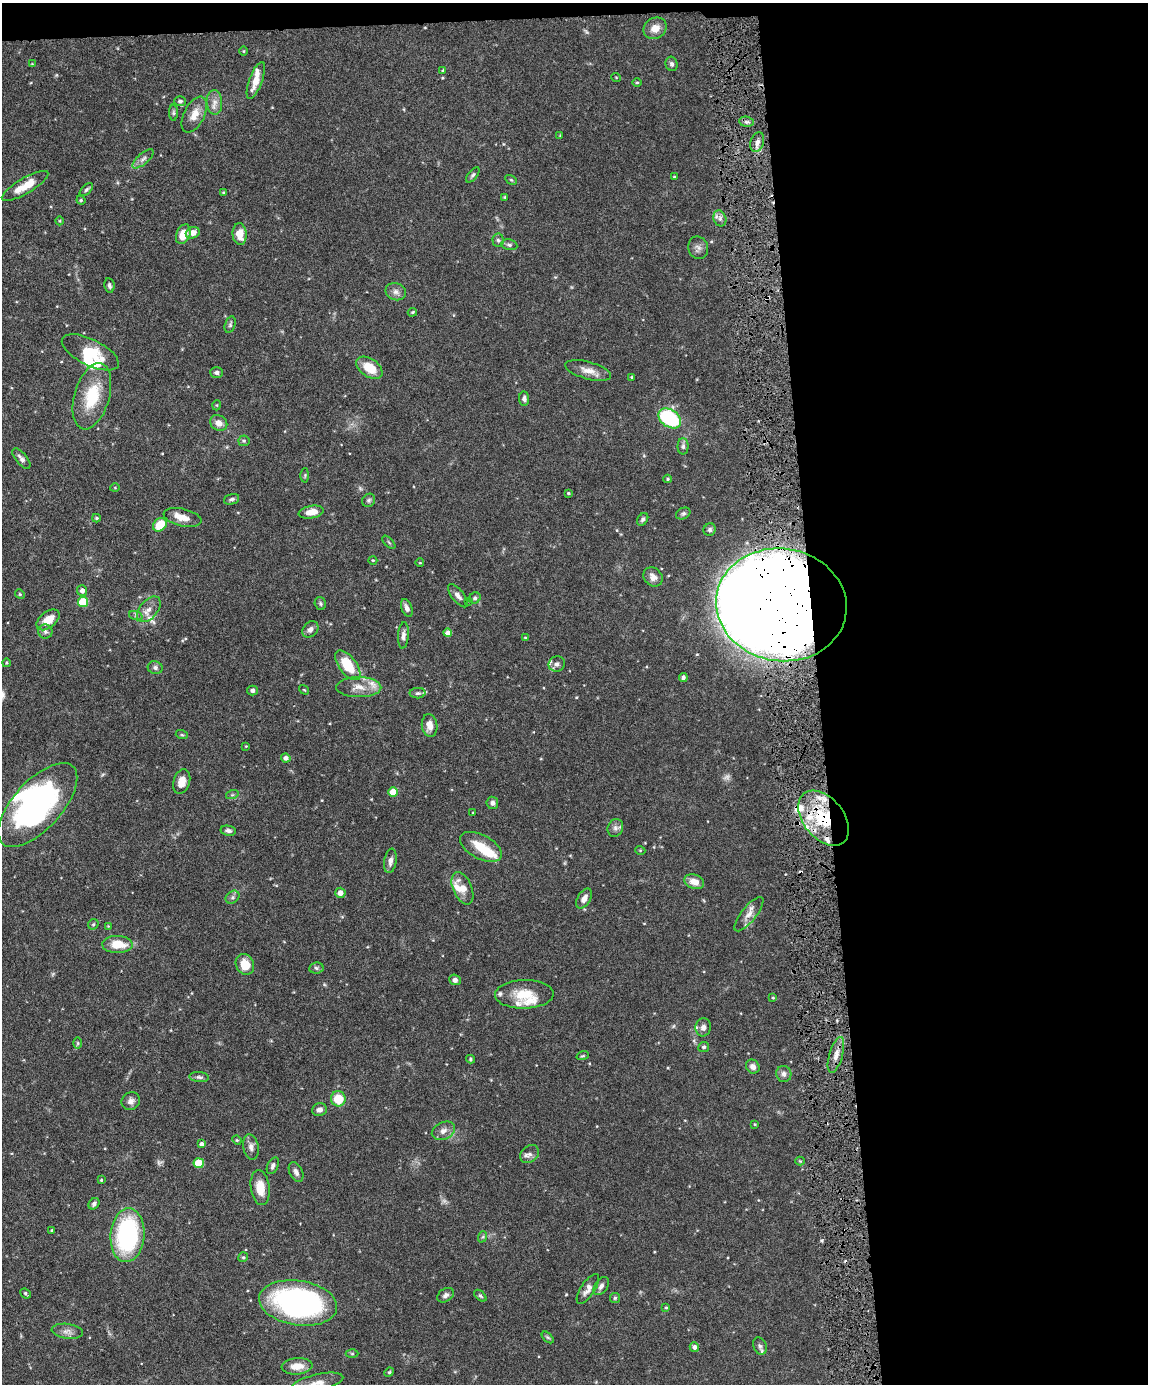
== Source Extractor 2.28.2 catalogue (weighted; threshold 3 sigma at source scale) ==
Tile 4 of 4 x 3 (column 4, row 1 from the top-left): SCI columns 3441-4586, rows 3004-4385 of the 4588 x 4517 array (HDU 1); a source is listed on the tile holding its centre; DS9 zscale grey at full resolution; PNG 1150 x 1386 px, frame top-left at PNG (2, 3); each listed source drawn as its Kron ellipse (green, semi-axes under 4 px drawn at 4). Shown black and unused: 30% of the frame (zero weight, under 4 of 8 exposures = <1% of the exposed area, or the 3 px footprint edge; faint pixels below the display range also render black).
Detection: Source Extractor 2.28.2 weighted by HDU 2 'WHT'; one run over the whole footprint, this tile lists its part. Background 0.0858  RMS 0.003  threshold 0.0122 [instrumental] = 3 sigma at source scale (4.09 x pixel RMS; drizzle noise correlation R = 1.36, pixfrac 0.8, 0.05/0.05 arcsec/px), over >= 5 px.
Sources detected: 192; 4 too faint to see at this stretch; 4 inside a brighter object's white glare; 2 cosmic-ray / hot-pixel residue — neither listed nor drawn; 15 inside a brighter listed object's ellipse — not listed separately; the other 167 listed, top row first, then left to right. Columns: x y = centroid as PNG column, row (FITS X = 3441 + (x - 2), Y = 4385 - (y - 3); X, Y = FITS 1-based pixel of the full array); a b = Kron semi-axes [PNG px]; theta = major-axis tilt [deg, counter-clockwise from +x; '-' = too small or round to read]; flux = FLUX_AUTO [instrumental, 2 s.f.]
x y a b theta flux
655 28 12 10 31 2.5
244 51 5 3 - 0.24
32 64 4 4 - 0.23
671 64 7 6 - 0.7
443 71 4 3 - 0.34
616 77 5 3 - 0.2
256 80 19 6 70 3.4
637 82 5 3 - 0.31
180 101 6 5 - 0.62
214 102 12 8 -86 1.8
174 113 8 4 -90 0.41
194 115 19 10 63 3.2
746 122 7 5 -7 0.7
560 135 4 3 - 0.21
757 142 10 6 71 1.3
143 159 13 5 41 1.1
473 175 9 4 52 0.58
674 177 3 2 - 0.22
511 180 6 4 -31 0.34
25 186 26 8 30 5
86 189 8 4 42 0.54
224 192 3 3 - 0.26
505 197 4 3 - 0.25
81 200 4 4 - 0.31
720 218 8 6 -71 0.95
60 221 4 3 - 0.22
193 233 7 5 20 2
183 234 10 6 67 4
240 234 11 7 -87 3.6
498 240 7 5 -85 0.57
509 245 8 5 -11 0.63
698 248 11 10 - 1.3
109 286 7 5 -82 0.62
396 292 10 8 -22 1.3
412 312 5 3 - 0.31
230 324 8 5 73 0.58
90 352 31 13 -26 7.5
369 368 14 9 -35 5.4
588 370 23 8 -16 2.8
217 372 6 5 - 0.88
632 377 3 3 - 0.33
92 396 34 17 74 11
524 399 7 5 -84 0.88
217 405 5 3 - 0.24
670 418 12 8 -36 26
219 423 9 7 -32 2
244 441 6 5 - 0.45
683 446 8 5 90 0.78
21 459 12 5 -51 1.1
305 475 7 3 89 0.33
668 479 4 4 - 0.29
115 488 5 3 - 0.25
568 493 4 3 - 0.33
231 499 8 5 17 0.7
369 500 7 6 - 0.61
311 512 13 6 10 3.1
683 514 7 5 26 0.57
182 517 19 8 -12 2.7
96 518 4 3 - 0.36
643 519 7 5 57 0.64
160 525 7 6 - 6.4
710 530 6 6 - 0.64
389 542 8 3 -45 0.34
373 560 4 3 - 0.22
420 563 4 3 - 0.2
653 577 10 8 -45 1.8
82 591 5 5 - 1.5
20 594 5 4 - 0.33
458 596 14 6 -51 1.3
475 598 6 5 - 0.58
469 601 4 4 - 0.23
83 602 5 5 - 12
320 604 6 5 - 0.51
781 605 65 56 -9 2000
407 608 9 5 -69 1.1
149 609 15 9 51 2.3
136 616 7 4 -19 0.57
48 620 13 8 39 4.4
310 629 9 7 48 1.3
45 632 7 7 - 0.75
448 633 4 4 - 1.6
403 635 13 5 85 1.1
525 638 4 3 - 0.29
6 663 4 3 - 0.24
557 664 8 7 - 1.1
348 665 17 9 -53 8.9
155 668 7 6 - 0.89
683 677 4 3 - 0.69
359 687 22 10 0 3.3
252 690 5 5 - 0.74
304 690 5 3 - 0.24
418 693 8 5 2 0.67
430 726 11 8 -83 2.2
182 735 6 4 -18 0.35
246 746 4 3 - 0.2
286 758 5 4 - 1.2
182 782 12 8 72 2.5
393 792 5 4 - 5
232 795 6 4 18 0.39
492 803 6 6 - 0.96
38 805 52 24 48 52
473 812 4 2 - 0.18
824 818 31 20 -51 19
615 828 9 7 67 1.1
228 831 8 5 -11 0.79
481 847 23 12 -28 6.2
640 850 5 3 - 0.25
390 861 12 6 81 1.4
694 882 10 7 -20 2.8
462 888 17 9 -67 3.3
340 893 5 5 - 1.7
232 897 7 6 - 0.68
584 898 11 6 59 1.7
749 914 21 7 51 2.2
93 924 6 4 45 0.4
108 926 3 3 - 0.18
117 944 15 8 -1 5.7
245 964 11 9 -65 4.5
316 968 7 5 8 0.6
455 980 6 5 - 1.2
524 994 29 14 1 6.5
773 998 3 3 - 0.27
703 1027 9 8 - 1.3
78 1043 6 4 -89 0.36
704 1047 5 5 - 0.58
836 1055 18 6 74 2.3
583 1056 6 4 18 0.34
470 1059 4 4 - 0.34
753 1067 7 6 - 1.4
784 1074 8 7 - 1.1
199 1077 10 5 -5 0.68
338 1099 7 7 - 5.6
131 1101 9 8 - 1.2
319 1110 7 6 - 1.3
755 1124 4 3 - 0.23
443 1131 12 8 24 1.6
237 1140 5 4 - 0.35
201 1144 4 4 - 0.87
251 1147 13 7 -79 1.4
530 1154 10 8 41 1.2
800 1161 4 4 - 0.29
199 1163 5 5 - 10
273 1166 9 5 64 0.8
296 1172 10 6 -65 1.1
101 1180 3 3 - 0.29
260 1188 17 9 -82 4.7
94 1204 6 5 - 0.69
52 1230 4 3 - 0.29
127 1235 27 17 86 36
482 1237 6 4 69 0.38
243 1257 5 4 - 0.37
601 1286 10 6 55 1.1
588 1289 17 7 56 1.9
26 1294 6 3 -42 0.54
445 1295 9 6 34 0.87
480 1296 7 4 -44 0.44
615 1298 5 5 - 0.42
298 1303 39 22 -9 74
666 1307 3 3 - 0.28
67 1331 15 7 -7 1.5
548 1337 7 4 -44 0.43
760 1346 9 6 -69 0.87
694 1347 5 4 - 1.1
352 1354 6 4 -1 0.4
297 1366 15 8 4 3.5
389 1372 5 4 - 0.35
317 1383 26 8 13 3.2
Overlapping masked pixels (flux is a lower limit): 2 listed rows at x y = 781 605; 824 818
Isophote crosses this tile's border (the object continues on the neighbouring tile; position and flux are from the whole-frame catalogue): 2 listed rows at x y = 25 186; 317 1383